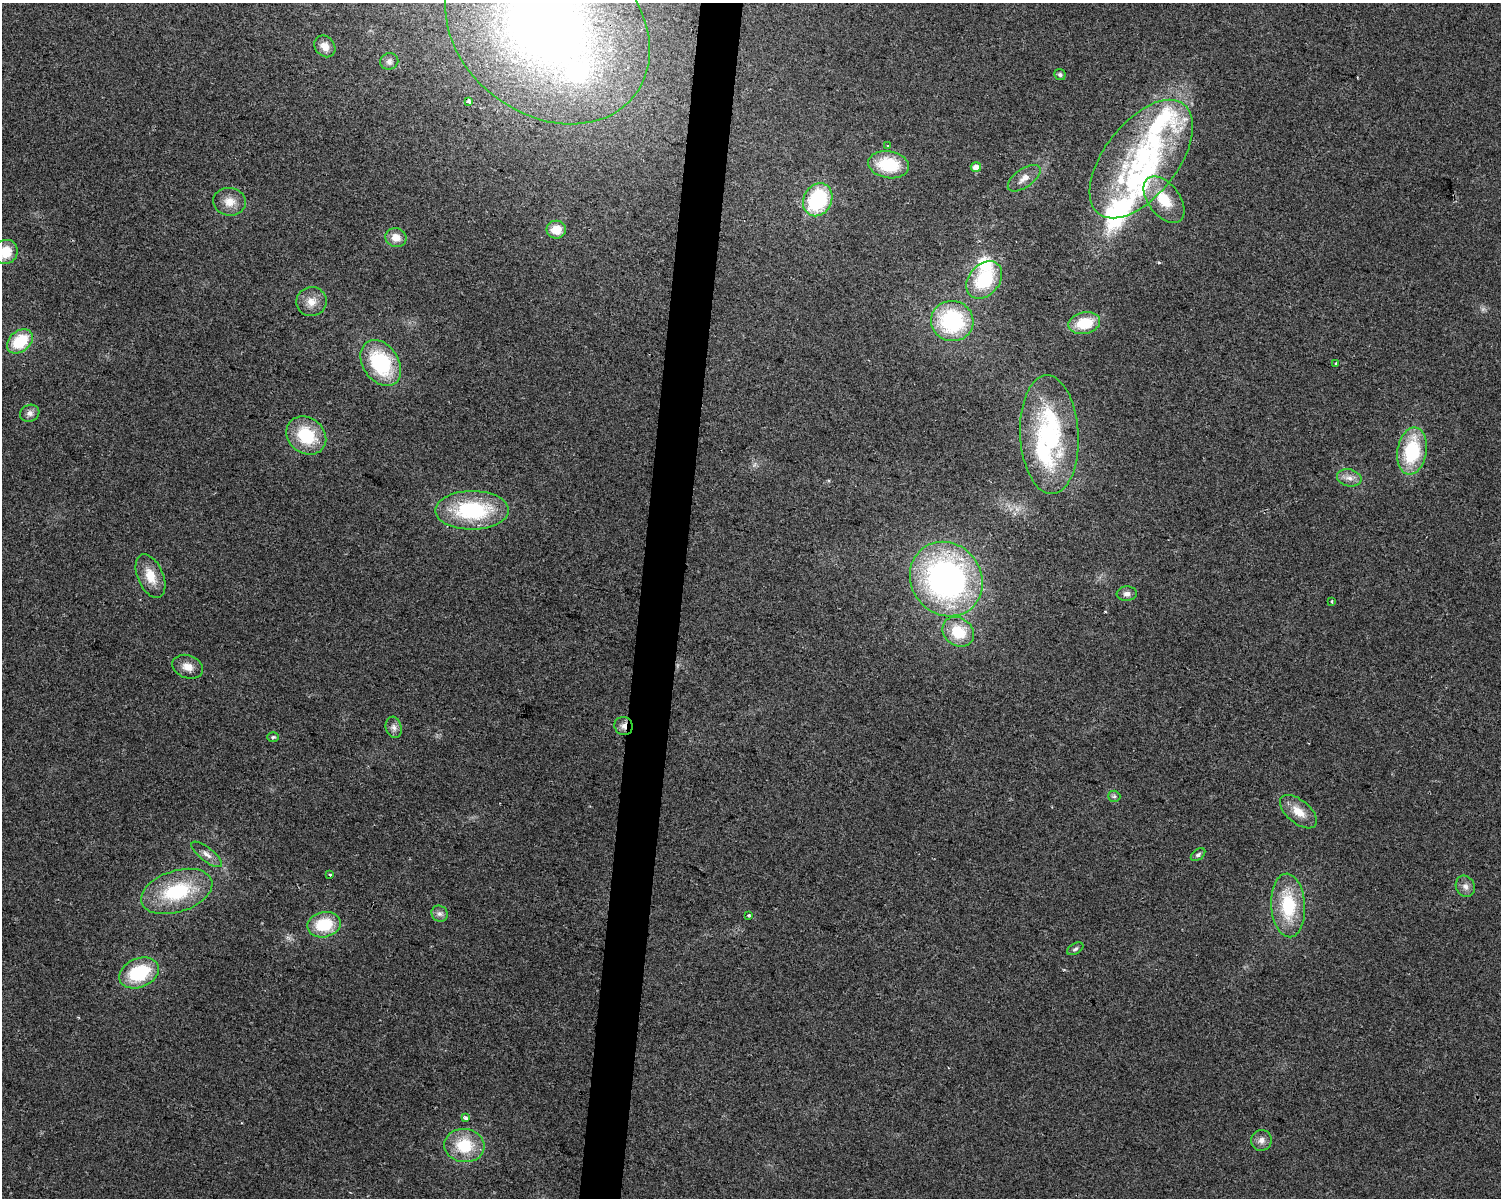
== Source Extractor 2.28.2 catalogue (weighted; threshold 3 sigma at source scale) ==
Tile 8 of 3 x 4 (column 2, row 3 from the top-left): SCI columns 1782-3280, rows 1197-2392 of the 5002 x 4788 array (HDU 1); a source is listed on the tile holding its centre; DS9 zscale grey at full resolution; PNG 1503 x 1200 px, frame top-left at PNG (2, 3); each listed source drawn as its Kron ellipse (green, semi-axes under 4 px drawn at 4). Shown black and unused: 3% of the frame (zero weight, under 2 of 3 exposures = <1% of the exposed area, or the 3 px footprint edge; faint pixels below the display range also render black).
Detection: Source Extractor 2.28.2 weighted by HDU 2 'WHT'; one run over the whole footprint, this tile lists its part. Background 0.0647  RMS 0.0074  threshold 0.0335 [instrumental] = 3 sigma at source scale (4.5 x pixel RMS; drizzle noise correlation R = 1.50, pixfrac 1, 0.0396/0.0396 arcsec/px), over >= 5 px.
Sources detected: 63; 9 inside a brighter listed object's ellipse — not listed separately; the other 54 listed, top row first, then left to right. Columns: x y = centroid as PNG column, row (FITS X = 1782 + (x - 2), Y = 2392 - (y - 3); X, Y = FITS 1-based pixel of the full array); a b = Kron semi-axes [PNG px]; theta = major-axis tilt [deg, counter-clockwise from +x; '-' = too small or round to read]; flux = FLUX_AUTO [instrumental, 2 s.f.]
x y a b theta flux
547 27 111 87 -38 720
325 46 12 9 -48 6.8
389 61 9 8 - 2.8
1060 75 6 5 - 1.6
468 102 4 3 - 32
888 146 3 3 - 0.8
1141 159 69 36 52 130
889 165 20 13 -10 34
976 167 5 5 - 5.1
1024 178 19 9 35 6.7
818 200 17 14 61 62
1164 200 26 16 -52 24
229 202 16 14 -8 9.6
556 230 9 9 - 12
396 238 11 9 -18 8
6 252 12 11 - 17
984 280 21 15 49 42
311 302 15 14 - 9.1
952 321 21 20 - 73
1084 323 16 10 12 25
20 341 14 10 39 29
381 363 25 18 -56 58
1336 363 4 2 - 0.55
30 413 10 8 19 3.6
1049 435 59 29 -87 100
306 436 21 17 -38 35
1412 451 23 14 80 50
1349 478 12 8 -13 5.2
472 510 37 19 0 70
151 576 23 12 -66 15
946 579 38 35 -51 250
1127 594 10 7 6 3
1332 601 3 2 - 0.68
958 632 17 14 -37 23
188 667 16 11 -20 7.7
624 726 9 9 - 4.2
394 727 11 8 -76 3.6
273 737 6 5 - 1.2
1114 796 6 5 - 1.6
1298 812 22 11 -40 12
207 854 19 6 -38 5.1
1198 855 8 5 38 1.8
329 874 3 3 - 4.1
1465 886 11 9 -61 4.3
177 891 37 20 18 55
1288 905 32 17 -86 41
440 914 8 7 - 3.1
749 915 3 2 - 0.79
324 925 17 12 11 30
1075 949 9 5 30 1.8
139 973 20 14 23 44
466 1118 3 3 - 7.2
1261 1140 10 10 - 4.5
464 1145 20 16 -7 29
Overlapping masked pixels (flux is a lower limit): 2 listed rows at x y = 468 102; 624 726
Isophote crosses this tile's border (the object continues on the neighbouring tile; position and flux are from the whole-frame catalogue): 2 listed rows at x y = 547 27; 6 252